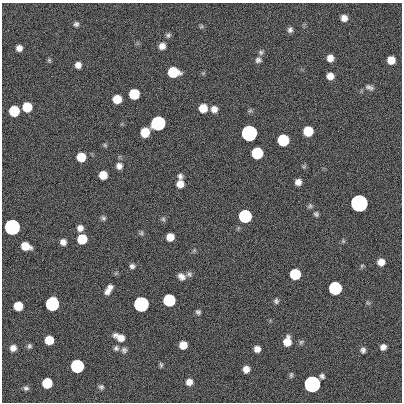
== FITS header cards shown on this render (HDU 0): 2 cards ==
NAXIS1  =                  400
NAXIS2  =                  400

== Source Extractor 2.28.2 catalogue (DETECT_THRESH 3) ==
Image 400 x 400 px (HDU 0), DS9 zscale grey, 1 PNG px = 1 image px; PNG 404 x 404 px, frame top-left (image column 1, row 400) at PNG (2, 3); no overlay
Background 0.317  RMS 33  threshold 100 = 3 sigma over >= 5 px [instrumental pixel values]
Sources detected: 88; all 88 listed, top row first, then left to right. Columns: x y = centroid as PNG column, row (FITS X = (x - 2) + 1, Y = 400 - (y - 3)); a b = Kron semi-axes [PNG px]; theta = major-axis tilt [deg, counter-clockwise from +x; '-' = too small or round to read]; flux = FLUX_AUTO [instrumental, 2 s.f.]
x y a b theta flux
344 18 6 6 - 1.6e+04
76 24 7 6 - 5.8e+03
201 26 6 5 - 3.4e+03
290 30 7 6 - 7.4e+03
168 35 7 6 - 5.4e+03
162 46 7 7 - 1.4e+04
19 48 6 6 - 1.2e+04
261 52 7 6 - 5.6e+03
330 58 6 6 - 1.8e+04
49 60 6 6 - 3.4e+03
258 60 8 7 - 7.8e+03
391 60 7 6 - 3.1e+04
78 65 7 7 - 1.4e+04
173 72 8 7 - 1.2e+05
203 73 5 5 - 2.9e+03
330 76 6 6 - 1.9e+04
369 87 12 7 -18 8.9e+03
134 94 7 7 - 1.2e+05
117 99 7 7 - 4.7e+04
27 107 7 7 - 7.2e+04
203 108 7 7 - 3.9e+04
214 109 8 7 - 1.4e+04
14 111 7 7 - 1.2e+05
158 123 7 7 - 1.0e+06
308 131 7 7 - 9.0e+04
145 132 7 7 - 5.0e+04
249 133 7 7 - 3.5e+06
283 140 7 7 - 2.1e+05
105 145 5 4 - 3.1e+03
257 153 7 7 - 2.1e+05
81 157 7 7 - 5.7e+04
119 166 8 7 - 1.2e+04
103 175 7 6 - 3.5e+04
180 176 7 6 - 7.1e+03
298 182 6 6 - 1.4e+04
180 184 8 7 - 2.3e+04
359 203 7 7 - 1.1e+07
310 206 7 6 - 4.7e+03
316 214 6 5 - 4.6e+03
245 216 7 7 - 5.4e+05
103 218 7 6 - 5.2e+03
163 219 7 5 -64 4.5e+03
12 227 7 7 - 2.9e+06
80 228 7 6 - 1.3e+04
141 233 7 6 - 4.3e+03
170 237 7 6 - 2.7e+04
82 239 7 7 - 7.7e+04
343 241 6 4 -47 3.3e+03
63 242 6 5 - 1.2e+04
25 246 8 6 -17 3.7e+04
194 250 6 5 - 3.4e+03
381 262 7 6 - 2.0e+04
132 266 7 6 - 6.8e+03
362 266 6 5 - 3.1e+03
189 274 8 7 - 6.5e+03
295 274 7 7 - 1.4e+05
181 277 9 7 -38 1.3e+04
335 288 7 7 - 5.7e+05
108 290 13 6 58 1.6e+04
169 300 7 7 - 3.1e+05
276 301 7 6 - 5.6e+03
368 303 6 4 -42 3.6e+03
52 304 8 7 - 6.1e+05
141 304 7 7 - 2.1e+06
18 306 7 7 - 5.0e+04
198 312 6 5 - 5.4e+03
120 337 13 7 -26 2.4e+04
49 340 7 7 - 4.8e+04
287 341 9 7 79 3.2e+04
301 342 8 5 44 4.6e+03
183 345 7 6 - 2.9e+04
29 346 7 5 65 5.1e+03
383 347 7 6 - 1.2e+04
13 348 7 6 - 1.3e+04
116 348 7 6 - 6.1e+03
257 349 6 6 - 1.3e+04
124 350 7 7 - 6.8e+03
363 350 7 6 - 7.1e+03
161 365 7 4 -80 3.8e+03
77 366 7 7 - 5.2e+05
246 369 6 6 - 1.6e+04
291 375 8 5 76 4.1e+03
322 376 6 5 - 6.1e+03
189 382 7 7 - 1.5e+04
47 383 7 7 - 9.8e+04
312 384 7 7 - 5.5e+06
101 387 6 5 - 5.3e+03
26 388 7 6 - 5.8e+03